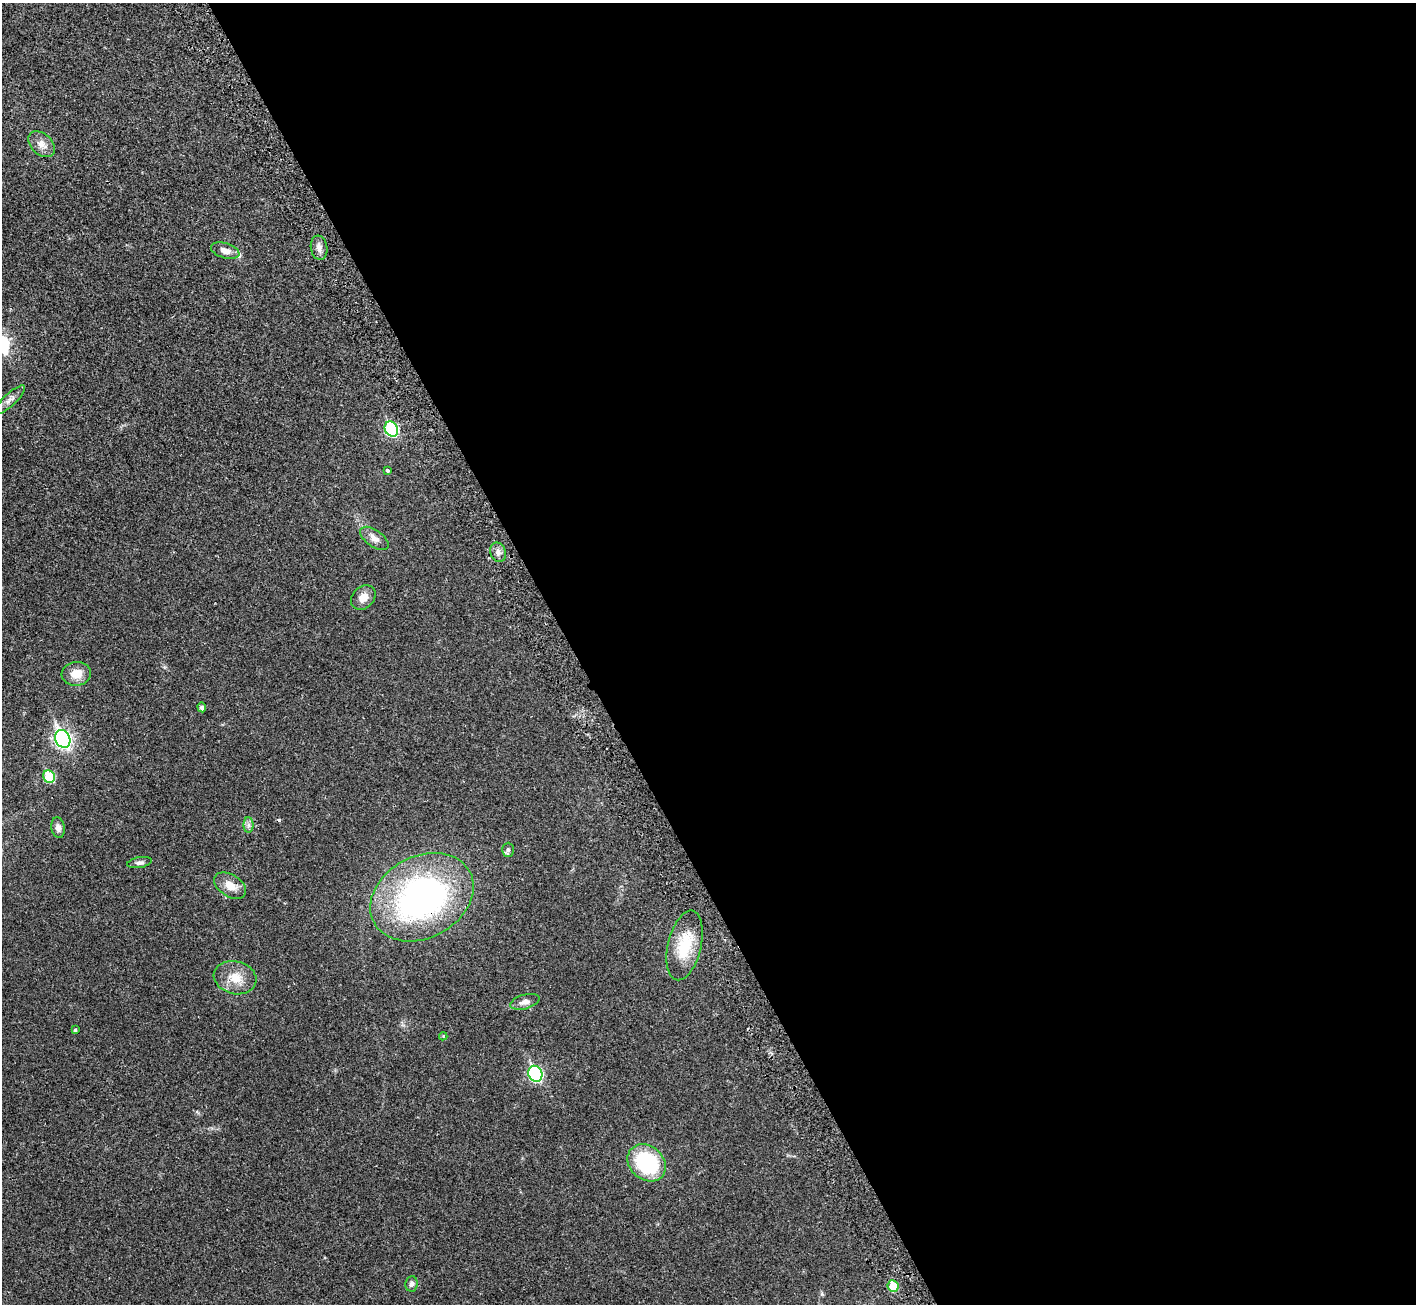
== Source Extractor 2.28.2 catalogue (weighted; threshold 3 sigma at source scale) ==
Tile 8 of 4 x 4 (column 4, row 2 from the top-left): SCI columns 4336-5749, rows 2817-4118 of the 5813 x 5816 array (HDU 1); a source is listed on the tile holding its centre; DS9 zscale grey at full resolution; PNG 1418 x 1306 px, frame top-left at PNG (2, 3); each listed source drawn as its Kron ellipse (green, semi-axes under 4 px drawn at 4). Shown black and unused: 60% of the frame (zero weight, under 2 of 3 exposures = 4% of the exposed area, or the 3 px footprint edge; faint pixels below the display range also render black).
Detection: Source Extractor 2.28.2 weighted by HDU 2 'WHT'; one run over the whole footprint, this tile lists its part. Background 0.0274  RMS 0.0043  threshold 0.0194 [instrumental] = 3 sigma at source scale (4.5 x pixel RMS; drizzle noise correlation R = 1.50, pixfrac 1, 0.05/0.05 arcsec/px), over >= 5 px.
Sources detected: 30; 1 cosmic-ray / hot-pixel residue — neither listed nor drawn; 1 inside a brighter listed object's ellipse — not listed separately; the other 28 listed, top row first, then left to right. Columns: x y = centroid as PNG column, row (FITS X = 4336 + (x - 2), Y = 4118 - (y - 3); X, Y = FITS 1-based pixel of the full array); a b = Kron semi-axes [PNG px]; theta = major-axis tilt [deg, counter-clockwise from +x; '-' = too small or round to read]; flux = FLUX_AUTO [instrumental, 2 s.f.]
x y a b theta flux
42 144 15 10 -43 3.6
319 248 12 8 -81 2.3
225 251 14 7 -16 3
10 400 20 6 42 2.5
391 429 8 6 -62 41
387 470 3 3 - 1.1
374 538 16 8 -35 2.7
498 552 10 7 -70 1.9
363 597 14 10 44 3.7
76 674 15 11 6 5.6
202 707 5 4 - 1.4
63 739 9 7 -63 120
49 777 6 5 - 18
248 825 7 5 -89 1.2
58 828 10 7 -78 1.8
508 850 7 5 90 0.98
140 862 12 5 10 1.3
230 886 17 11 -32 5.1
422 897 54 41 28 120
685 945 35 16 77 14
235 978 21 16 -13 7.2
525 1002 15 7 16 2.5
75 1030 3 3 - 0.73
443 1036 4 4 - 0.35
535 1074 8 7 - 56
647 1163 21 16 -41 32
411 1284 8 6 83 1.2
893 1286 6 5 - 9.2
Overlapping masked pixels (flux is a lower limit): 1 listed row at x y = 422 897